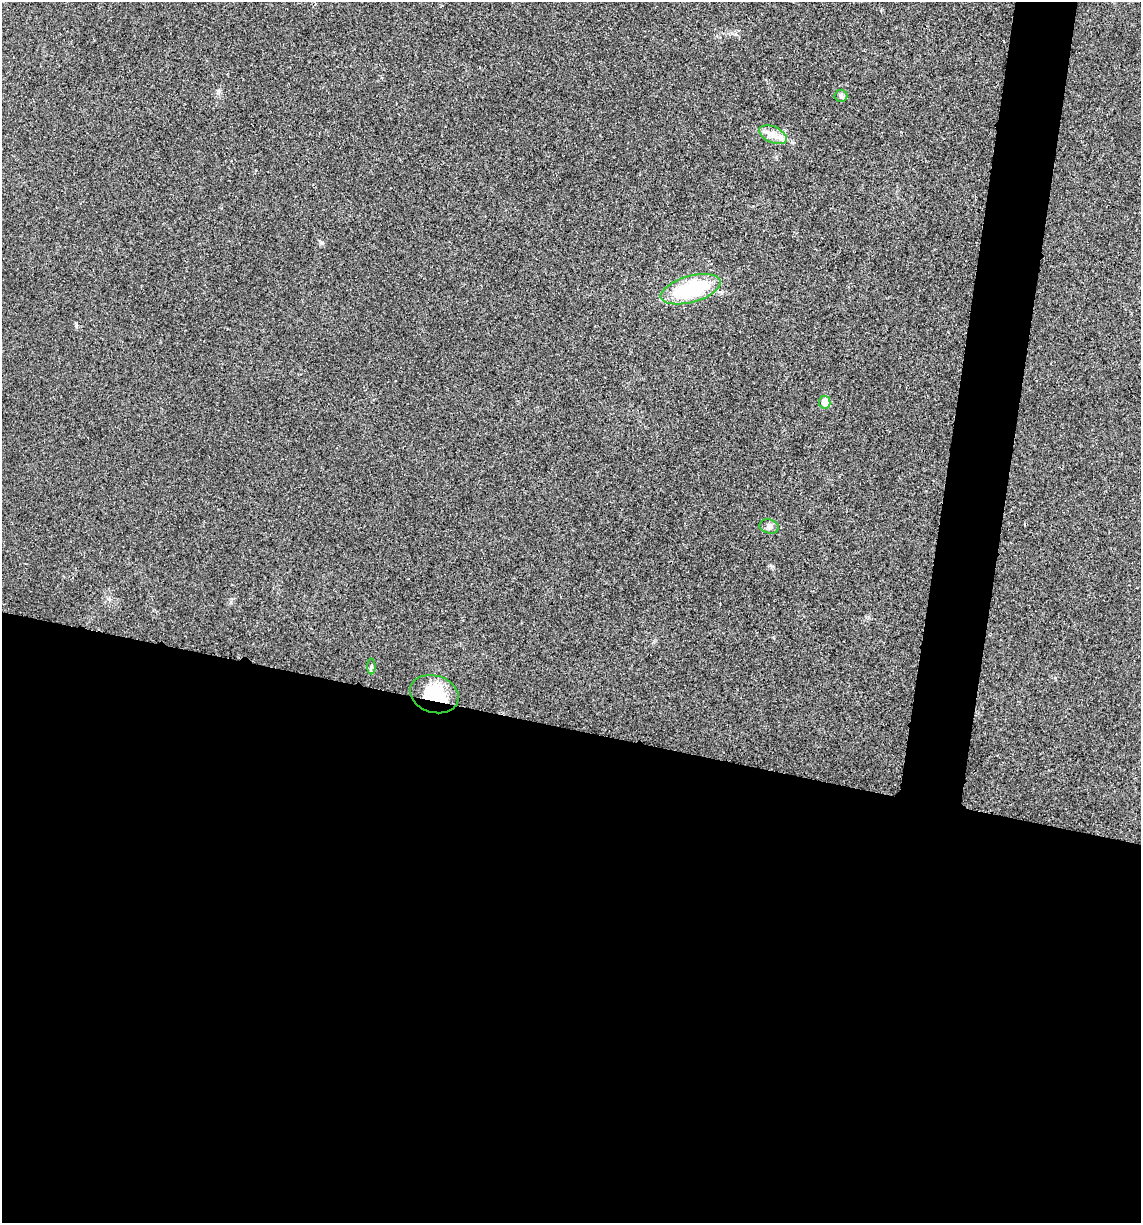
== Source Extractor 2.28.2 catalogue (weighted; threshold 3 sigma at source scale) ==
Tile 14 of 4 x 4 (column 2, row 4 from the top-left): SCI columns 1259-2397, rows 8-1228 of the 4914 x 4897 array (HDU 1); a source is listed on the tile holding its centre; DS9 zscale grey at full resolution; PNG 1143 x 1225 px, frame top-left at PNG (2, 2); each listed source drawn as its Kron ellipse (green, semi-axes under 4 px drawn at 4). Shown black and unused: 44% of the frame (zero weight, under 3 of 4 exposures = <1% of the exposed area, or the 3 px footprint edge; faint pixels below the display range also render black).
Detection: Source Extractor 2.28.2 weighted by HDU 2 'WHT'; one run over the whole footprint, this tile lists its part. Background 0.0202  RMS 0.0059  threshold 0.0265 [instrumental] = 3 sigma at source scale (4.5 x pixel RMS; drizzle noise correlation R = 1.50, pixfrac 1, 0.05/0.05 arcsec/px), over >= 5 px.
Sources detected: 7; all 7 listed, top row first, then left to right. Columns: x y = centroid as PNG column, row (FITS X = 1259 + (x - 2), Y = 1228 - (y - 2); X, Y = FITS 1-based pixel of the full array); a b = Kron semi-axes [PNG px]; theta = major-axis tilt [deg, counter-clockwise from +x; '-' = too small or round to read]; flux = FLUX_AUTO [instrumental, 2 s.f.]
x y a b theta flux
841 96 6 6 - 1.2
773 135 14 8 -24 5
691 289 31 13 15 43
825 402 6 5 - 7.9
769 526 10 7 -14 2
371 666 8 4 -90 1
434 694 25 18 -18 25
Overlapping masked pixels (flux is a lower limit): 1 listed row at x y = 434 694